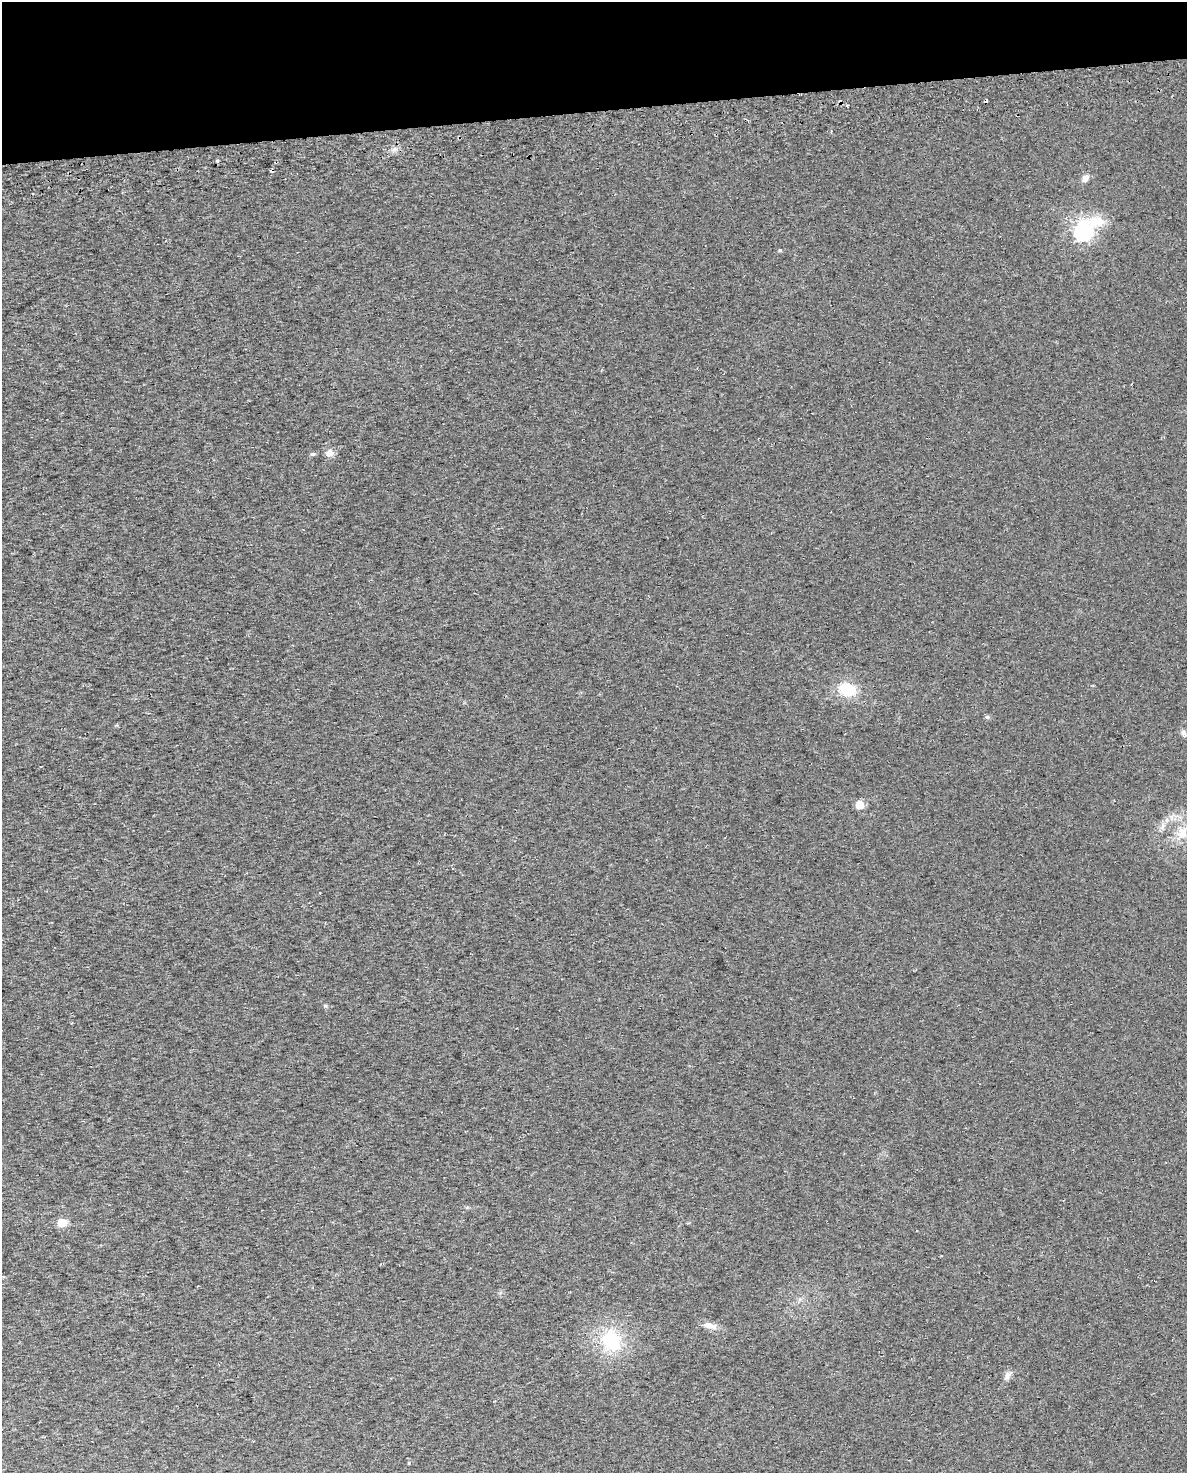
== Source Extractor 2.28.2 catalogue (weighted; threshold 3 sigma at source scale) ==
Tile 3 of 4 x 3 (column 3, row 1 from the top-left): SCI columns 2419-3603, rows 3054-4524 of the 4835 x 4593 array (HDU 1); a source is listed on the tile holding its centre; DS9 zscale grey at full resolution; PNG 1189 x 1475 px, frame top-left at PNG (2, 2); no overlay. Shown black and unused: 7% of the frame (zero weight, under 2 of 3 exposures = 4% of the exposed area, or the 3 px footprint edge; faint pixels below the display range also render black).
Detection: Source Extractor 2.28.2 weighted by HDU 2 'WHT'; one run over the whole footprint, this tile lists its part. Background 0.0222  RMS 0.01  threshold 0.0457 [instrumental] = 3 sigma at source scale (4.5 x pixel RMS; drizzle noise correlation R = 1.50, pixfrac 1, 0.0396/0.0396 arcsec/px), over >= 5 px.
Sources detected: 20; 2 cosmic-ray / hot-pixel residue — not listed; the other 18 listed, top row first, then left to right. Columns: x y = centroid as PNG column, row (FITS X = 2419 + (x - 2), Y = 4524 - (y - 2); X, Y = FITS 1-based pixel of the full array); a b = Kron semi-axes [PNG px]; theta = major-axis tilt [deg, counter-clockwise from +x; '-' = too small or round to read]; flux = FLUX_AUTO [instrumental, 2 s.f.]
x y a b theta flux
217 161 4 3 - 2.2
1085 178 10 7 66 5.2
1097 221 24 12 -5 23
1084 231 8 7 - 370
780 250 5 3 - 1.1
329 453 11 9 23 5.8
312 454 6 5 - 2
847 690 19 14 -13 32
987 717 6 5 - 1.9
1183 733 9 6 -73 3.6
860 805 6 6 - 19
1162 827 9 6 62 4
1182 833 20 15 66 21
325 1006 6 5 - 1.4
62 1223 6 5 - 31
710 1325 20 8 -13 8.2
611 1340 28 22 -58 58
1008 1375 15 7 46 4.7